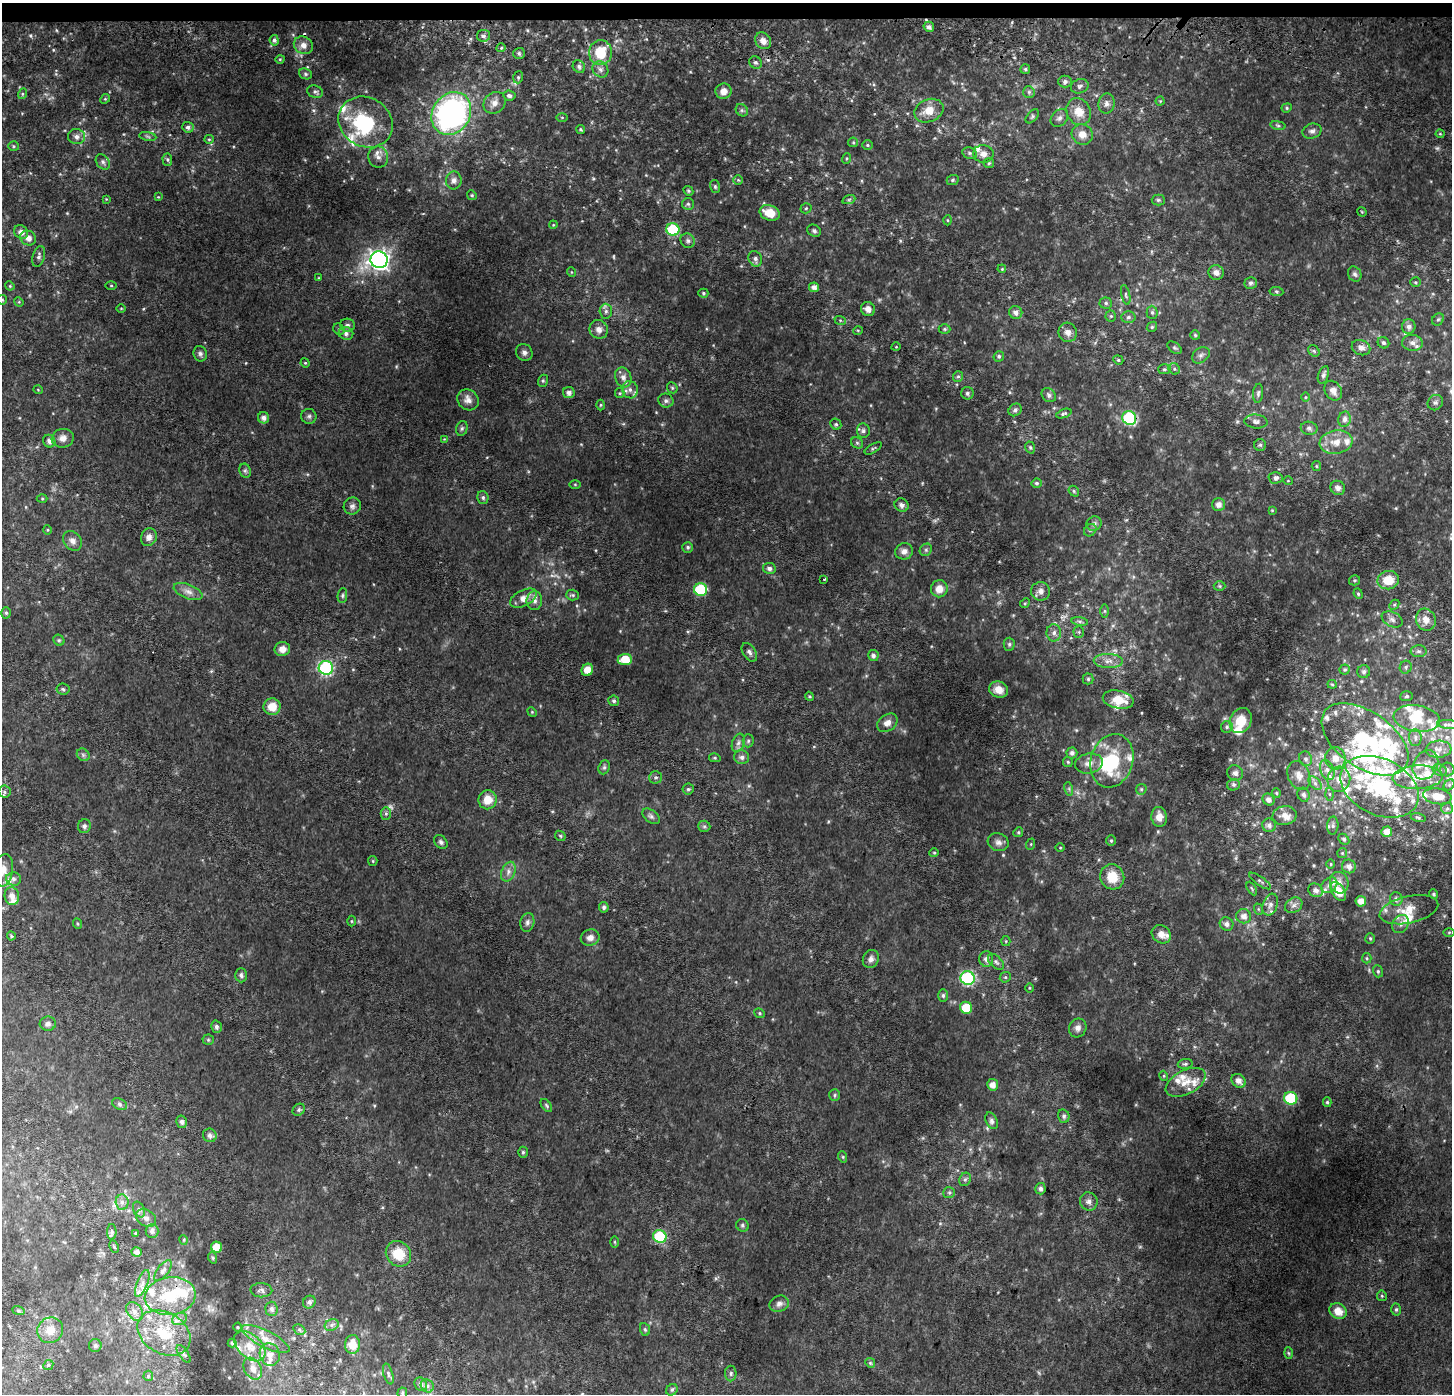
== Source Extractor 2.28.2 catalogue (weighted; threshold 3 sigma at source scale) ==
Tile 2 of 3 x 3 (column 2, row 1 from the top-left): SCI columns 1461-2910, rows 3041-4432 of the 4360 x 4689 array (HDU 1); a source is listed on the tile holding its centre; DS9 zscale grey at full resolution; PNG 1454 x 1396 px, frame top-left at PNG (2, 3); each listed source drawn as its Kron ellipse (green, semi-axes under 4 px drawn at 4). Shown black and unused: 1% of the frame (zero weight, under 2 of 3 exposures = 2% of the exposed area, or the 3 px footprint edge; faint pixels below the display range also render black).
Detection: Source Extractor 2.28.2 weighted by HDU 2 'WHT'; one run over the whole footprint, this tile lists its part. Background 0.0752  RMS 0.013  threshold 0.059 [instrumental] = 3 sigma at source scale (4.5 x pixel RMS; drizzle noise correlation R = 1.50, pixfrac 1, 0.0396/0.0396 arcsec/px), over >= 5 px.
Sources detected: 495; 5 too faint to see at this stretch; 4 inside a brighter object's white glare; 2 cosmic-ray / hot-pixel residue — neither listed nor drawn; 65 inside a brighter listed object's ellipse — not listed separately; the other 419 listed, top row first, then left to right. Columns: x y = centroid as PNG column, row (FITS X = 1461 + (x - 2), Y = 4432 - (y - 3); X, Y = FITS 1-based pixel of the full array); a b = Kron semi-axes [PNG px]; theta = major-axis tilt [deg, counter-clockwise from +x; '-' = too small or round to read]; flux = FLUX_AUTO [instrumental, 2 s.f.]
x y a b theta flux
929 27 5 5 - 4.9
483 36 6 6 - 3.7
274 40 5 4 - 3.7
763 41 9 7 -53 8.6
303 45 10 8 -33 7.9
501 48 4 3 - 1.2
519 53 6 5 - 2.4
600 53 12 11 - 37
280 59 5 3 - 1.2
756 63 6 6 - 2.9
579 67 7 6 - 3.9
600 69 8 7 - 5.2
1025 69 5 5 - 1.9
305 74 6 5 - 2.4
518 77 6 4 71 1.9
1065 81 7 6 - 3.5
1080 86 9 7 20 3.5
723 91 8 7 - 11
315 92 8 6 -18 3.6
1029 92 6 5 - 2.6
22 94 5 3 - 1.5
509 96 6 5 - 3.6
105 99 5 4 - 1.7
1160 101 4 4 - 1.4
494 103 12 10 42 9.2
1106 104 10 8 79 5.8
1287 108 5 4 - 1.7
742 110 7 5 -45 2.6
929 111 15 11 22 21
1079 112 14 11 -61 19
451 113 22 18 57 360
1032 116 8 5 46 2.6
562 117 6 4 0 1.5
1059 118 10 7 45 4.8
366 122 28 24 -31 110
1278 125 8 4 -9 2.2
188 127 6 5 - 4
580 129 5 4 - 1.8
1312 131 10 7 15 4.7
1082 134 11 10 - 12
1440 134 4 4 - 1.3
148 136 8 4 -10 2.5
76 137 8 7 - 6.2
209 139 5 4 - 1.7
853 142 5 4 - 1.6
867 145 5 5 - 1.8
13 146 5 5 - 1.9
970 153 7 5 -20 3.1
983 154 10 9 - 9.3
378 157 10 10 - 8.3
847 158 5 3 - 1.3
167 160 6 4 -87 2.3
103 162 8 6 -55 3.5
989 163 5 5 - 2.1
454 180 9 7 80 5.9
738 180 5 5 - 1.6
953 180 6 5 - 2.2
715 187 7 5 -74 2.4
688 191 5 4 - 1.9
472 195 5 4 - 1.6
158 197 4 3 - 0.99
106 199 4 3 - 1.1
849 199 7 4 20 2.1
1158 200 6 5 - 2.5
688 204 6 6 - 2.5
806 208 5 5 - 2
1362 212 5 3 - 1.2
770 213 10 7 -21 24
947 220 5 3 - 1.3
553 225 4 3 - 1
673 229 6 6 - 81
814 231 7 5 -29 2.9
21 232 7 6 - 7.5
28 238 8 7 - 8.8
688 241 8 6 -47 3.6
39 257 11 6 75 4.2
755 259 8 6 -63 5.1
379 260 9 8 - 650
1002 269 4 3 - 1.2
571 272 5 3 - 1
1216 272 8 7 - 6.5
1355 274 8 6 -61 3.6
319 278 4 3 - 1
1415 282 5 4 - 1.8
1251 283 6 6 - 3.2
10 286 5 4 - 1.3
111 286 5 3 - 1.2
814 287 5 4 - 6.1
1276 291 7 4 -7 2
703 293 5 4 - 1.8
1126 295 10 4 -77 2.6
2 300 5 4 - 1.5
19 302 5 4 - 1.3
1106 303 6 5 - 2.6
121 308 5 3 - 1.2
868 309 7 6 - 8
606 311 7 6 - 3.8
1016 312 6 6 - 6.7
1152 312 6 5 - 2.7
1111 316 5 5 - 2
1128 317 7 5 3 3.7
1438 319 6 5 - 2.5
840 320 6 4 -18 1.7
347 325 7 6 - 3.9
1152 327 5 4 - 1.9
1409 327 7 7 - 5.3
339 329 6 5 - 2.2
599 329 9 9 - 7.9
945 329 6 5 - 2.1
858 330 5 3 - 1.1
1068 332 9 9 - 8.2
346 333 7 6 - 4.9
1195 335 5 5 - 1.8
1383 343 6 5 - 2.8
1412 343 10 8 -7 6.9
896 347 4 3 - 0.96
1174 348 8 5 -37 2.2
1361 348 9 7 -23 6.8
1314 351 6 5 - 2.1
524 352 9 8 - 5.1
200 354 8 6 -71 3.7
1201 355 10 7 36 4.2
999 356 5 5 - 2.6
1118 360 5 4 - 1.8
305 363 5 4 - 1.5
1164 369 6 5 - 2.3
1174 369 6 5 - 2.7
1323 375 9 5 70 3.5
958 376 5 5 - 2.1
623 377 10 8 -68 7.8
543 381 6 5 - 2.2
672 388 6 5 - 1.8
38 390 5 3 - 1
630 390 9 8 - 6.9
1333 391 10 8 -57 8.7
569 393 6 5 - 5.9
620 393 5 4 - 1.6
967 393 6 6 - 3
1258 393 9 5 84 2.9
1049 395 8 6 -42 4
1305 397 5 3 - 1.1
468 400 11 10 - 9.4
666 401 7 7 - 4
1435 403 8 7 - 3.8
601 405 5 3 - 1.5
1015 410 7 5 39 3.7
1064 413 8 4 20 2.5
309 416 8 7 - 3.5
264 418 6 5 - 6
1129 418 7 6 - 150
1345 419 7 6 - 5
1256 421 11 7 -6 4.8
836 424 6 5 - 2.1
462 428 7 5 73 2.8
1309 428 8 6 -11 3.8
863 431 7 6 - 3.3
63 438 11 9 8 9
444 439 4 4 - 1
49 441 6 6 - 5
1336 442 16 11 9 19
857 443 6 5 - 2.4
1260 445 6 6 - 2.3
1030 447 6 4 -74 1.9
873 448 9 4 31 2
1316 466 5 4 - 1.6
245 471 7 5 -68 2.7
1276 478 7 6 - 4.1
1288 481 5 3 - 0.92
1037 483 5 5 - 2.6
575 484 5 3 - 1.3
1338 488 7 7 - 5.9
1074 491 6 4 -50 1.9
483 497 6 5 - 2.8
42 499 5 3 - 1.3
1218 504 6 6 - 7.9
902 505 7 6 - 4.7
352 506 9 8 - 4.5
1272 510 4 4 - 1.1
1094 524 8 7 - 4.4
48 530 5 3 - 1.2
1090 530 7 5 45 2.5
149 537 9 7 64 7.3
72 541 11 8 -49 7.2
688 547 5 5 - 2.7
926 550 6 5 - 2.7
904 551 9 8 - 7.1
769 568 6 5 - 4.6
824 579 3 2 - 1.1
1354 580 5 5 - 2
1388 580 11 9 11 27
1220 586 6 5 - 1.9
939 589 8 8 - 13
701 590 6 6 - 98
188 591 15 7 -21 8.1
1041 591 9 9 - 7.9
1358 594 5 4 - 2
573 595 6 5 - 2.3
342 596 7 4 84 2.5
523 598 14 8 26 13
534 601 9 8 - 7.2
1025 603 5 4 - 1.7
1394 605 5 4 - 1.8
1104 611 6 4 -90 2.4
6 613 6 5 - 2.4
1392 619 11 7 -26 6.2
1426 620 11 9 -72 13
1080 621 8 4 -8 2.8
1079 632 5 5 - 2
1054 633 8 7 - 6
59 640 6 5 - 2.1
1009 644 6 5 - 2.8
282 649 8 7 - 9.8
1419 651 8 6 -1 3.6
749 652 10 6 -57 4.3
873 656 5 5 - 4.5
625 659 7 5 7 27
1108 661 14 7 -2 8.7
1406 667 6 6 - 2.7
326 668 7 7 - 190
1345 669 5 5 - 1.9
587 670 6 5 - 14
1364 672 6 6 - 3.1
1088 679 5 5 - 2.1
1332 684 4 4 - 1.4
63 689 6 5 - 2.4
999 689 10 8 -17 11
809 696 5 3 - 1.4
1407 696 6 5 - 2.1
1118 700 15 9 -12 23
614 701 5 5 - 3.2
272 707 8 8 - 19
532 712 5 4 - 1.3
1417 718 23 13 -8 33
1241 720 13 10 65 26
887 723 11 8 34 9
1448 724 11 4 -5 4.4
1227 727 6 6 - 2.6
1415 738 8 6 -88 4.8
1365 739 49 28 -35 120
748 741 6 5 - 2.5
738 743 9 6 70 4.9
1439 749 13 8 3 11
1072 753 5 5 - 4.4
83 755 7 5 -45 2.8
742 757 7 7 - 4.9
715 758 6 4 -13 1.8
1335 758 11 10 - 12
1306 759 7 6 - 3.6
1112 761 27 21 73 84
1068 762 5 5 - 1.8
1089 763 14 10 9 10
1425 765 15 12 61 17
604 767 7 5 69 2.6
1327 770 11 6 -69 7.3
1440 770 7 5 -23 3.6
1447 770 7 7 - 4
1235 773 8 7 - 4.6
1299 775 15 11 -68 11
656 777 6 6 - 3
1418 777 25 12 3 26
1339 779 13 11 73 16
1315 783 8 5 -46 4
1234 785 6 5 - 2.9
1449 785 6 5 - 2.4
1380 787 41 28 -26 130
688 789 5 5 - 2.5
1069 789 7 4 -72 2.3
1141 789 6 5 - 2
4 792 6 6 - 2.5
1276 793 5 4 - 1.4
1330 794 6 4 -89 2.5
1304 795 7 6 - 4
1437 796 14 8 -9 19
488 800 9 9 - 18
1268 800 6 5 - 5.4
1447 808 6 5 - 2.7
386 814 6 5 - 2.6
1285 815 12 9 12 10
651 816 10 6 -37 4.2
1159 817 10 7 -84 12
1418 818 8 4 -12 2
1269 825 7 6 - 4.9
1333 825 9 5 87 3.7
84 826 7 6 - 3.9
704 826 6 5 - 2.5
1018 832 5 4 - 1.8
1387 832 5 5 - 9.1
560 836 6 4 -46 2
1344 839 6 4 -45 2.5
1111 841 5 4 - 1.8
441 842 8 5 -50 3.4
998 842 11 9 -19 6
1031 844 6 3 72 1.4
1060 848 5 3 - 1.1
934 853 4 4 - 1.4
1342 853 5 5 - 1.6
373 861 5 4 - 1.4
1331 864 5 3 - 1.3
1349 866 7 6 - 6.8
4 870 16 9 82 14
508 872 10 6 66 6.3
1112 877 13 12 - 26
14 879 7 6 - 4.5
1260 881 13 4 -35 3
1339 883 11 9 -74 9.7
1329 885 9 7 40 5.1
1252 889 7 4 -60 2.1
1315 890 7 6 - 5.8
1338 891 10 6 -56 22
1434 894 5 4 - 1.9
12 896 9 7 -82 9
1396 899 7 6 - 4.1
1361 901 5 5 - 9.8
1270 905 11 7 70 7.5
1294 905 9 7 31 5.5
604 907 5 5 - 3.5
1258 909 6 3 -71 1.5
1409 910 30 13 13 22
1244 916 7 7 - 8.1
351 921 5 3 - 1.3
527 922 9 7 78 4.4
78 924 5 3 - 1.4
1227 924 7 6 - 5.6
1400 924 10 7 53 6.4
1449 932 6 4 1 1.6
1161 934 10 8 -38 9
11 936 4 4 - 1.5
590 938 9 8 - 7.5
1370 938 5 4 - 1.7
1006 941 5 4 - 1.5
1367 958 5 4 - 1.7
871 959 9 8 - 6.3
986 959 8 7 - 6.5
996 962 9 6 -46 3.9
1378 971 6 5 - 2.2
241 975 7 5 -88 3.5
1005 977 6 5 - 1.9
968 978 7 7 - 180
1029 988 5 3 - 1.2
943 995 6 5 - 3.1
966 1008 6 6 - 31
760 1013 6 4 -23 1.8
48 1024 8 7 - 4.5
216 1027 6 5 - 3.9
1078 1028 10 8 61 6.2
208 1040 5 5 - 1.9
1185 1064 7 5 9 2.6
1164 1076 5 3 - 1.3
1239 1081 8 6 -41 8.3
1186 1082 21 12 26 19
993 1085 6 5 - 9.4
835 1095 6 5 - 2.3
1291 1098 7 6 - 87
1327 1102 5 4 - 2
119 1104 8 5 -28 2.9
546 1106 7 4 -53 2.2
299 1110 7 5 46 2.4
1064 1116 7 5 -76 3.3
992 1121 9 5 -64 4.1
182 1122 6 5 - 4
210 1135 7 6 - 5.1
523 1152 5 4 - 2
843 1157 6 3 -72 1.6
965 1179 7 5 67 2.8
1040 1189 6 5 - 4.4
949 1193 6 5 - 2.3
1089 1201 9 8 - 5.6
122 1202 8 6 -88 5.5
139 1209 8 5 -63 3.8
146 1218 10 8 -30 7.1
742 1225 6 6 - 2.6
152 1231 7 6 - 5.2
112 1232 8 4 90 3.1
135 1233 3 3 - 1.1
660 1236 7 6 - 83
184 1240 5 3 - 1.3
615 1242 6 4 -89 1.4
114 1247 6 3 -63 1.6
217 1247 6 5 - 25
137 1252 5 4 - 6.4
398 1254 13 12 - 33
213 1258 6 3 -72 1.4
163 1271 12 5 53 4.8
142 1283 14 5 68 7.7
261 1290 11 7 -2 4.5
170 1296 25 19 7 56
1382 1296 5 5 - 1.7
309 1302 7 6 - 4.2
779 1304 10 8 22 6.2
271 1309 7 6 - 4.5
1396 1309 6 5 - 2.5
18 1310 6 4 -19 1.8
135 1311 10 7 -52 7.3
1338 1311 9 7 -30 15
180 1319 8 6 24 4.4
332 1325 7 5 24 3.7
237 1327 4 3 - 1.1
645 1329 6 5 - 2.1
50 1330 13 12 - 15
299 1330 6 5 - 2.2
164 1333 28 20 -29 58
266 1339 26 8 -27 16
232 1343 4 4 - 1.7
352 1344 9 7 87 18
95 1346 6 6 - 3.1
250 1346 18 11 -42 19
1288 1353 6 4 -87 1.6
184 1354 10 4 -55 3
270 1354 11 10 - 11
870 1363 5 4 - 1.8
48 1365 5 4 - 1.8
253 1369 12 8 -58 8.7
731 1373 8 5 90 2.9
388 1374 11 4 -74 3
148 1376 5 5 - 1.7
421 1384 7 6 - 5.2
427 1386 7 6 - 3.8
672 1390 6 5 - 2.6
402 1393 5 5 - 1.9
Overlapping masked pixels (flux is a lower limit): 3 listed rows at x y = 303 45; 1129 418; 170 1296
Isophote crosses this tile's border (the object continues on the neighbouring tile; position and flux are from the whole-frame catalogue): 4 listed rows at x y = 2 300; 1449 785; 1437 796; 4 870